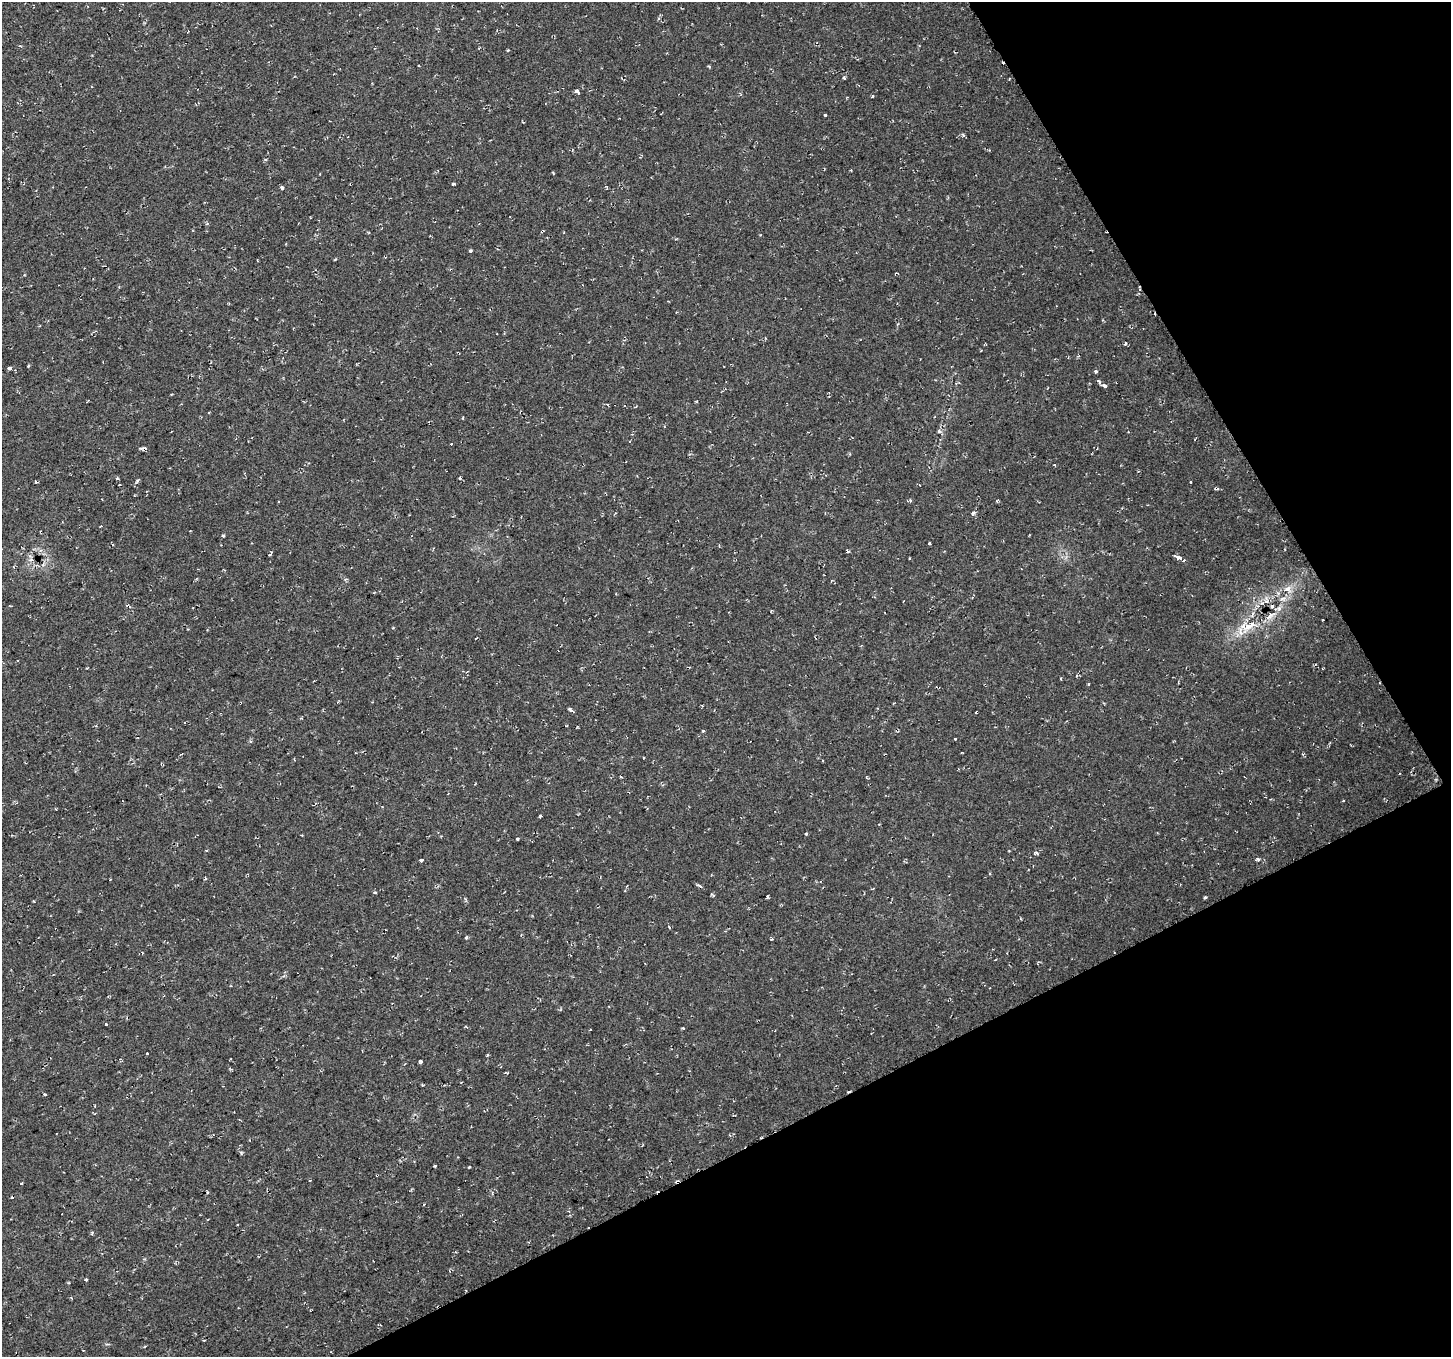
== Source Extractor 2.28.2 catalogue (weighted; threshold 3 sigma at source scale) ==
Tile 12 of 4 x 4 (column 4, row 3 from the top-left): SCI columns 4352-5800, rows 1460-2814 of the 5801 x 5689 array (HDU 1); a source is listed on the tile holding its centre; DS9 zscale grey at full resolution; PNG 1453 x 1359 px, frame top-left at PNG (2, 2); no overlay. Shown black and unused: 26% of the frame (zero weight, under 2 of 3 exposures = <1% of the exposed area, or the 3 px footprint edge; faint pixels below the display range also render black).
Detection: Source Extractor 2.28.2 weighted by HDU 2 'WHT'; one run over the whole footprint, this tile lists its part. Background 0.0286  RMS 0.0084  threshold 0.0376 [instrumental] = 3 sigma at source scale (4.5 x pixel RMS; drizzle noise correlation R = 1.50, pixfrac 1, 0.0396/0.0396 arcsec/px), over >= 5 px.
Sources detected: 94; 13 cosmic-ray / hot-pixel residue — not listed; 1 inside a brighter listed object's ellipse — not listed separately; the other 80 listed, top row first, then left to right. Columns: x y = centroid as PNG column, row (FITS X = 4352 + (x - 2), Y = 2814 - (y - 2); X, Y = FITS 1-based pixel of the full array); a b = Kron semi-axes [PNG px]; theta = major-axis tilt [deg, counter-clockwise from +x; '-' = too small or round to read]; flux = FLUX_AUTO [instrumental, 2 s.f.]
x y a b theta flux
419 65 3 3 - 2.4
709 66 5 3 - 0.85
844 78 4 4 - 1.5
577 91 4 3 - 5.1
872 96 3 3 - 1.7
825 115 3 3 - 4.5
572 150 5 3 - 0.73
553 173 4 3 - 0.68
320 174 3 2 - 0.52
453 184 3 3 - 2.1
282 188 4 3 - 5.6
207 224 5 3 - 1
470 251 5 3 - 0.98
1125 343 5 3 - 1.1
29 365 3 3 - 1.2
9 368 4 3 - 6.3
1095 371 5 4 - 1.3
1104 386 10 5 -37 2.5
463 418 3 2 - 0.92
939 431 6 4 -30 1.7
850 454 4 3 - 0.82
1054 465 3 3 - 1.2
117 478 4 4 - 0.94
460 478 5 3 - 0.87
36 482 3 3 - 1.6
910 500 5 3 - 0.82
997 501 4 3 - 0.89
972 513 8 3 68 1.6
101 526 3 3 - 0.56
223 536 3 3 - 1.3
929 543 3 3 - 3.1
269 555 5 3 - 0.91
1179 557 4 3 - 50
31 560 7 4 -18 1.8
1184 560 3 3 - 2.8
1288 589 12 9 -29 6.5
1283 599 10 6 18 3.8
1266 600 12 6 -81 3.8
129 606 8 3 -44 1.2
1248 626 30 15 22 24
393 628 3 3 - 0.7
1088 684 4 2 - 0.84
572 711 8 3 -31 2.2
703 730 3 3 - 5
955 739 3 3 - 1.2
1343 801 3 3 - 1.3
540 816 3 3 - 2.9
806 833 3 3 - 0.94
302 835 4 2 - 0.66
517 838 3 3 - 3.6
1036 853 6 5 - 1.8
1258 859 5 4 - 1.5
421 860 3 3 - 7.4
205 879 5 3 - 0.93
699 886 8 2 -16 1.4
872 889 4 2 - 0.84
375 892 4 3 - 1.2
712 894 8 2 -48 0.91
768 897 3 3 - 1.1
1205 897 3 3 - 1.4
669 927 4 3 - 1.3
466 937 4 3 - 1.2
142 953 3 2 - 1.3
106 1025 3 3 - 1.9
683 1028 3 3 - 0.96
147 1053 3 3 - 2.7
487 1055 4 3 - 0.86
421 1061 3 3 - 18
45 1095 3 3 - 2.3
241 1152 7 3 -80 1.3
435 1166 3 3 - 1
469 1167 3 3 - 2.1
377 1175 3 2 - 0.81
21 1183 4 3 - 3
424 1204 3 2 - 0.72
92 1233 4 3 - 1.2
86 1280 3 3 - 5.3
72 1298 4 3 - 0.68
204 1340 3 2 - 0.82
145 1346 3 3 - 0.9
Overlapping masked pixels (flux is a lower limit): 1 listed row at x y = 377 1175
Unlisted compact peaks at least as high as the median listed source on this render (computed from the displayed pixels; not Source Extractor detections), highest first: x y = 137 481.